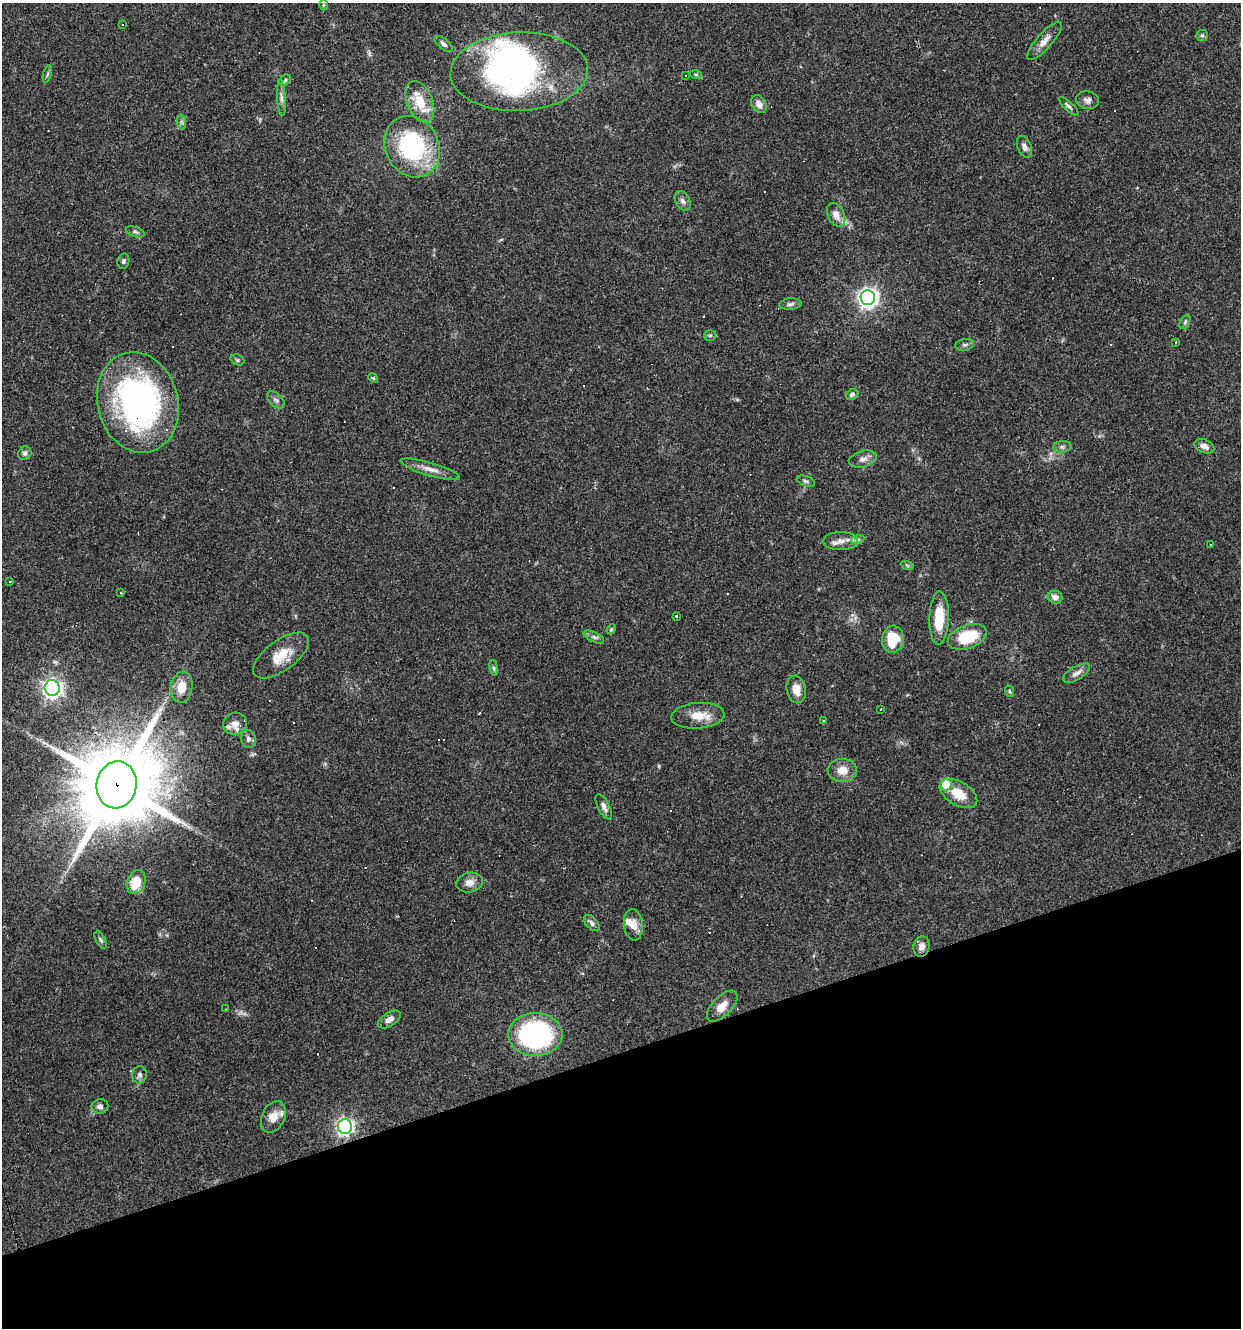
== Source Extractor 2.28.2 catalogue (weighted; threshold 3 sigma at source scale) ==
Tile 14 of 4 x 4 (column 2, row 4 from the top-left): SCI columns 1347-2585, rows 1-1326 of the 5119 x 5304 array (HDU 1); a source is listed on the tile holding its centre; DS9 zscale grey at full resolution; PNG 1243 x 1330 px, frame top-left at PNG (2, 3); each listed source drawn as its Kron ellipse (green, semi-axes under 4 px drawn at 4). Shown black and unused: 21% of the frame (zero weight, under 3 of 4 exposures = <1% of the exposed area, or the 3 px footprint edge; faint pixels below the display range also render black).
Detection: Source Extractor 2.28.2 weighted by HDU 2 'WHT'; one run over the whole footprint, this tile lists its part. Background 0.101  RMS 0.0052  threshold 0.0234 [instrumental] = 3 sigma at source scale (4.5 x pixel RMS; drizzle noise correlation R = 1.50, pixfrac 1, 0.0396/0.0396 arcsec/px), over >= 5 px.
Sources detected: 119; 2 too faint to see at this stretch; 3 inside a brighter object's white glare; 25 cosmic-ray / hot-pixel residue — neither listed nor drawn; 6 inside a brighter listed object's ellipse — not listed separately; the other 83 listed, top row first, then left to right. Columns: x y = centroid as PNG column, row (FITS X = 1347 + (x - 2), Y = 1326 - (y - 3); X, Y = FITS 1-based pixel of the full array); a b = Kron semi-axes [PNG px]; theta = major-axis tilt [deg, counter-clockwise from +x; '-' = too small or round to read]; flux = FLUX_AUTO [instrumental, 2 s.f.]
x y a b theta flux
323 5 5 3 - 0.53
122 25 3 2 - 0.65
1202 35 6 5 - 0.87
1044 41 24 7 49 4.9
444 44 10 5 -38 1.6
519 72 69 39 2 150
47 74 9 3 76 0.97
686 75 3 2 - 0.53
696 75 6 4 -19 0.77
285 80 6 5 - 0.96
281 98 18 4 -86 2.5
1088 100 11 8 -9 2.4
420 102 22 12 -67 13
759 104 10 7 -56 3
1069 106 13 4 -43 1.4
182 122 7 4 -89 1.2
412 147 32 26 -61 62
1024 147 11 7 -68 2.6
683 201 10 7 -61 2.2
836 215 13 8 -64 4.4
135 232 9 5 -18 1.2
123 261 7 6 - 1.2
868 298 7 7 - 260
790 304 11 5 6 1.6
1185 322 8 5 65 1.1
710 335 6 5 - 0.95
1175 342 3 2 - 0.45
965 345 9 6 10 1.4
237 360 7 5 -22 0.91
373 378 5 4 - 0.67
852 395 6 5 - 1.4
276 400 10 6 -43 1.7
138 402 51 40 -75 150
1204 446 10 6 -22 3
1062 447 9 5 3 1.6
25 453 7 6 - 1.5
863 459 14 8 15 3.3
430 469 31 6 -17 5.1
806 481 9 5 -18 1.2
858 539 7 4 20 1.1
841 541 17 9 0 4.5
1210 545 3 3 - 1.4
907 565 7 4 -19 0.8
9 582 3 2 - 0.45
120 593 3 2 - 0.5
1055 597 7 6 - 3.4
677 616 3 3 - 2.1
939 618 26 9 88 14
611 629 5 4 - 0.65
594 637 11 5 -26 1.6
967 637 20 11 19 21
893 639 13 10 84 17
281 655 33 15 36 13
494 668 8 4 -82 1.1
1076 673 15 7 31 3
182 687 15 10 80 8.2
52 688 8 7 - 250
796 689 14 9 -78 6.7
1009 691 6 3 -71 0.68
881 709 2 2 - 0.27
698 716 27 12 5 9.3
824 721 3 3 - 1.5
235 724 12 11 - 4.1
248 739 9 7 -77 2
842 770 15 11 2 6.4
117 785 23 20 79 7500
946 785 6 5 - 18
958 794 21 11 -31 11
604 807 14 6 -63 2.6
136 882 12 9 66 9.8
470 883 13 10 9 4.1
592 923 10 5 -47 1.8
633 925 16 9 -84 5.6
101 940 9 4 -61 1
921 947 10 8 76 2.7
722 1006 19 10 46 6.3
225 1009 4 3 - 0.31
389 1019 12 6 33 3
535 1034 27 21 2 93
139 1075 9 7 82 2.1
100 1106 8 7 - 1.9
273 1117 16 11 65 6.5
345 1126 7 7 - 170
Overlapping masked pixels (flux is a lower limit): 2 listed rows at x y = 138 402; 117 785